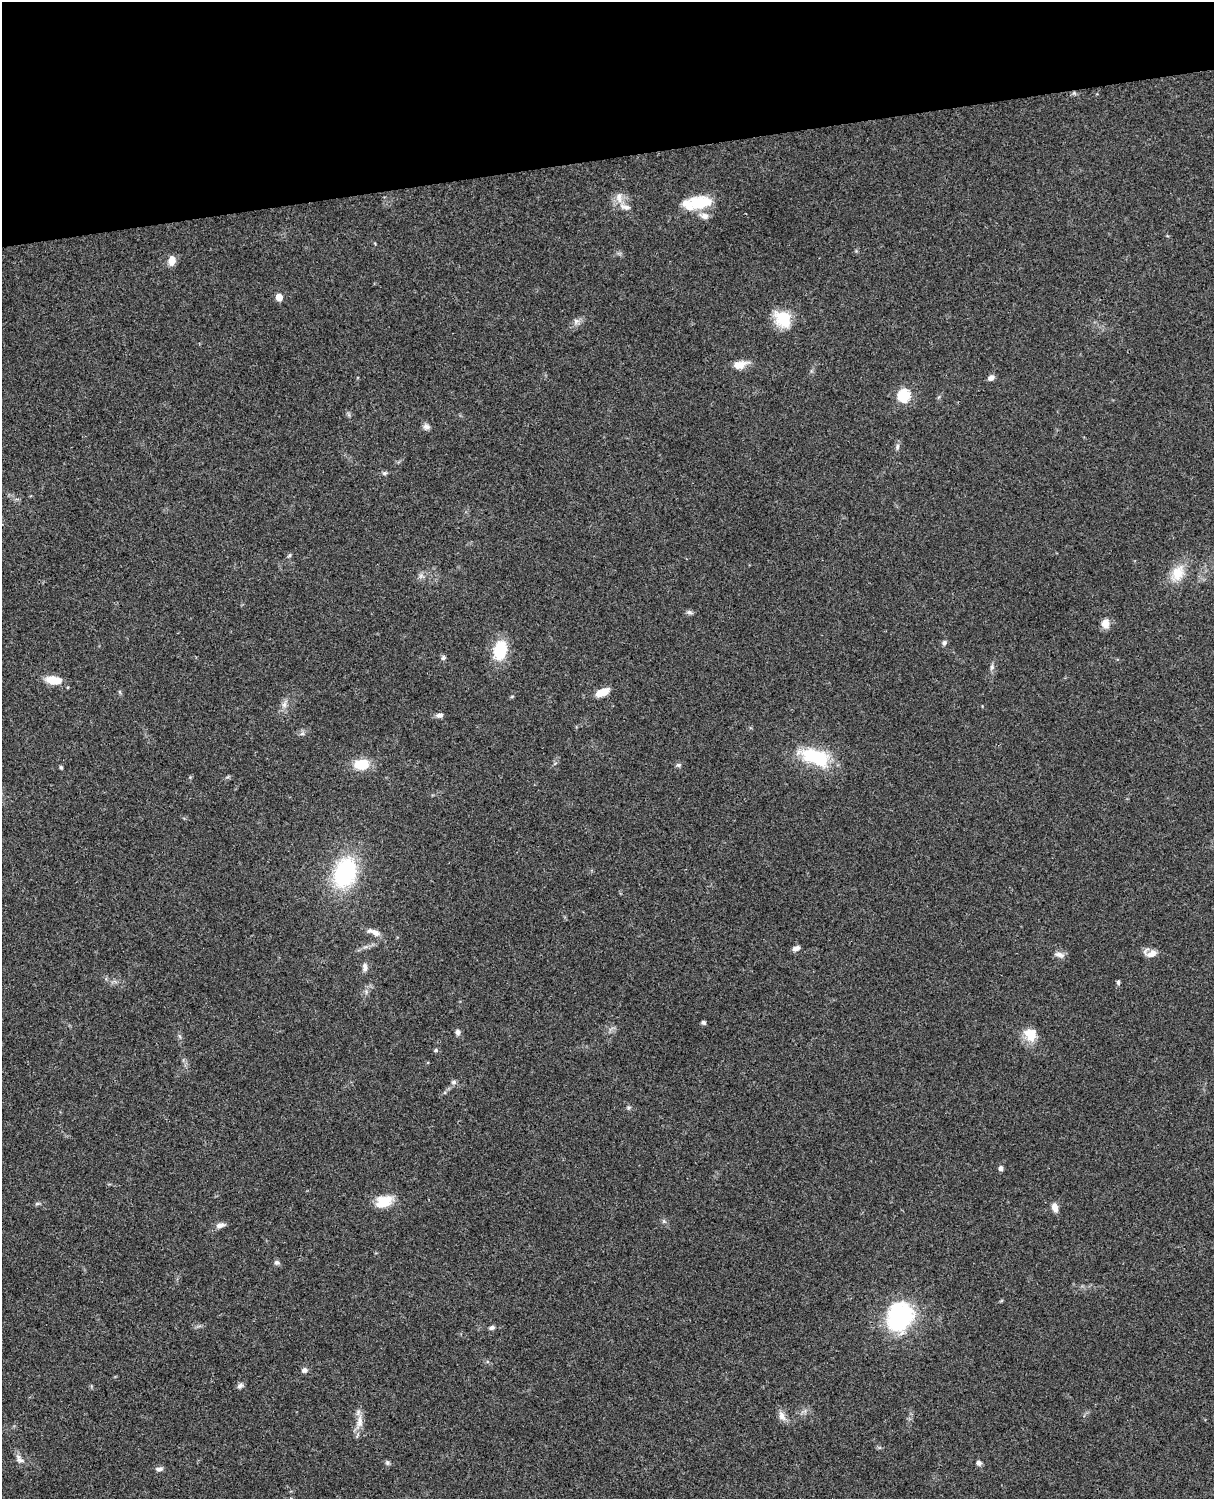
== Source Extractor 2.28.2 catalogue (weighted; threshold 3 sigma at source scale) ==
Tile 3 of 4 x 3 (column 3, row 1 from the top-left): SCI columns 2548-3759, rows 3271-4767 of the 5091 x 4931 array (HDU 1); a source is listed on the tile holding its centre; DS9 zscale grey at full resolution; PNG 1216 x 1501 px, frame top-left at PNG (2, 2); no overlay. Shown black and unused: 10% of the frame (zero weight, under 3 of 4 exposures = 6% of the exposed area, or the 3 px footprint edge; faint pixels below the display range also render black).
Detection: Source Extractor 2.28.2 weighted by HDU 2 'WHT'; one run over the whole footprint, this tile lists its part. Background 0.0755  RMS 0.0058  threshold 0.026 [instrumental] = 3 sigma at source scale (4.5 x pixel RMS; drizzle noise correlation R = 1.50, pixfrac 1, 0.05/0.05 arcsec/px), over >= 5 px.
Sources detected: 63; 1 inside a brighter listed object's ellipse — not listed separately; the other 62 listed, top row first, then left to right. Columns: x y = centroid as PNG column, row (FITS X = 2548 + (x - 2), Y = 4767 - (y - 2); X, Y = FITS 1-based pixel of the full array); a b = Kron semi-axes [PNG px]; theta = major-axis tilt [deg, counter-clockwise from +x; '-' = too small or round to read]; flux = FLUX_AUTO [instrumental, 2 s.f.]
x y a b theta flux
619 197 16 8 -86 4.4
697 203 34 13 8 21
704 216 12 8 -15 3.6
172 260 10 7 78 5.4
279 297 5 5 - 8.8
783 319 21 16 -48 17
576 321 8 6 -83 1.8
740 365 18 9 14 6
991 378 7 6 - 2.5
904 395 6 6 - 61
426 427 9 8 - 2
897 446 8 5 87 1.4
385 473 7 5 27 1.1
289 555 6 4 44 0.77
1177 573 22 16 65 11
689 612 9 5 -11 1.3
1105 624 11 9 88 4.9
944 643 6 6 - 1.5
500 650 20 12 78 22
443 658 7 5 74 1.2
992 667 8 6 75 1.6
53 680 15 7 -7 12
603 692 16 8 23 7.3
512 696 6 3 20 0.62
284 704 9 7 89 2.5
440 715 8 6 9 2.1
302 734 7 4 19 1.1
814 756 32 15 -21 36
361 764 14 10 4 14
678 765 7 5 0 1.1
61 767 5 4 - 0.86
345 873 31 21 71 55
375 932 12 8 -33 3.7
796 948 9 6 22 2.4
1151 953 15 9 -9 4.9
1059 955 14 7 -14 2.8
365 967 11 6 -87 2.2
1118 982 6 5 - 0.93
366 992 7 4 73 1.2
704 1022 5 5 - 1.1
458 1032 6 6 - 2.1
1030 1034 17 14 -55 10
436 1050 6 5 - 0.92
454 1082 6 6 - 1.5
629 1107 6 4 19 0.87
1001 1168 5 4 - 2.4
384 1201 22 14 18 11
37 1204 7 4 19 0.88
1055 1207 9 6 -75 4.2
664 1221 6 4 -90 0.92
220 1225 13 7 15 2.6
277 1262 7 6 - 1.4
900 1316 19 16 64 93
492 1328 7 5 15 1.5
304 1370 7 6 - 2.1
240 1386 8 6 27 1.7
782 1416 15 8 -67 3.6
359 1421 20 8 87 5.7
20 1460 13 7 -26 2.7
387 1463 7 5 -71 1.1
979 1463 6 6 - 1.8
159 1469 10 5 5 1.8